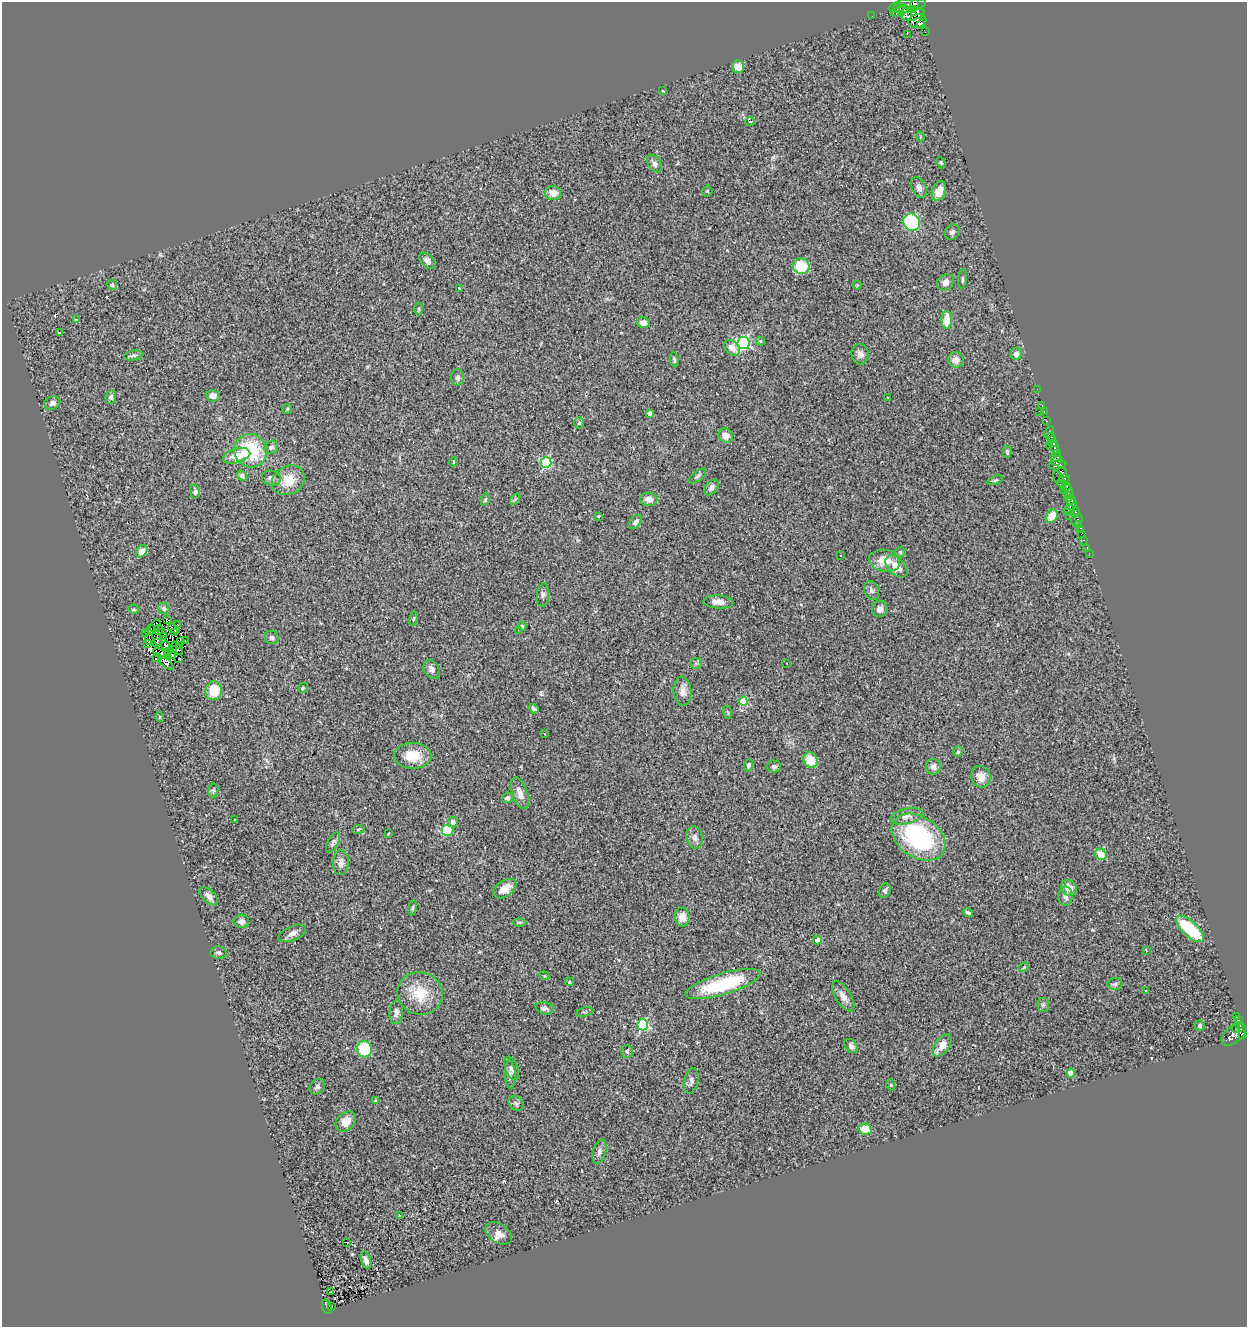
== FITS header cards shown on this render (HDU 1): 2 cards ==
NAXIS1  =                 1245
NAXIS2  =                 1325

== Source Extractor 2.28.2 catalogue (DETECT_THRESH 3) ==
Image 1245 x 1325 px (HDU 1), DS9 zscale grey, 1 PNG px = 1 image px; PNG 1249 x 1329 px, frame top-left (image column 1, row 1325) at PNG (2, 2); each listed source drawn as its Kron ellipse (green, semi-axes under 4 px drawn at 4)
Background 0.744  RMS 0.11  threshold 0.331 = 3 sigma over >= 5 px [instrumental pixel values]
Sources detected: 241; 4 with non-positive FLUX_AUTO (blend fragments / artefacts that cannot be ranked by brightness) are neither listed nor drawn; the other 237 listed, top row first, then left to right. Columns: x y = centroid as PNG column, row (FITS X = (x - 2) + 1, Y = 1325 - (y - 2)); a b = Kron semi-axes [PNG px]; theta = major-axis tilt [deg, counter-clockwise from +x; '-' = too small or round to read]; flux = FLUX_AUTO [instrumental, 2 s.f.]
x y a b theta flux
915 4 4 3 - 290
907 6 19 6 10 770
899 8 6 3 12 200
914 9 3 2 - 260
899 12 8 4 17 310
905 13 8 5 -67 370
913 15 11 5 19 540
872 16 2 2 - 8
917 21 9 7 17 850
921 24 4 4 - 340
925 32 3 2 - 11
907 34 2 2 - 760
738 67 6 6 - 71
663 91 3 2 - 5.2
750 121 5 2 - 5.2
921 137 5 3 - 6.7
941 163 6 4 -67 10
655 164 10 6 -55 29
919 187 11 7 -65 32
707 191 5 5 - 9.1
939 191 10 6 69 88
553 193 8 7 - 64
912 222 9 8 - 490
952 232 8 7 - 24
427 261 10 6 -46 28
801 266 8 8 - 230
962 279 9 3 87 11
945 282 9 7 46 45
112 285 5 4 - 21
857 285 4 4 - 6.3
459 288 3 2 - 5.8
419 309 6 4 89 11
77 320 3 3 - 28
947 320 9 5 -89 130
643 323 6 5 - 49
60 333 3 3 - 11
760 341 4 4 - 9.1
743 343 6 6 - 1100
732 348 9 6 -45 68
860 354 10 8 -84 34
1016 354 6 6 - 41
133 355 9 5 11 17
674 360 7 4 -83 13
956 360 7 7 - 46
457 377 8 6 88 23
1037 389 2 2 - 9.7
213 396 7 6 - 37
111 397 7 5 84 17
888 397 3 2 - 4.6
52 403 8 6 22 31
1042 406 3 2 - 18
287 409 5 4 - 9.6
1039 411 3 2 - 47
1044 412 3 3 - 26
650 413 4 4 - 27
1047 421 4 3 - 30
579 423 6 5 - 13
1049 432 6 3 59 120
726 435 7 7 - 67
1051 437 5 4 - 290
1053 443 5 2 - 7.9
1049 446 3 2 - 13
271 447 7 6 - 19
1055 448 6 3 -68 430
251 451 17 16 - 400
1007 452 6 4 -89 11
1057 454 2 2 - 8.4
237 456 14 7 16 100
1056 457 5 3 - 120
1057 461 5 3 - 110
453 462 5 3 - 6.2
546 463 5 5 - 620
1057 465 9 3 8 160
1062 472 6 4 -50 200
242 476 5 4 - 20
698 476 10 5 38 17
271 478 9 7 -15 26
1058 479 9 3 -67 89
1064 479 6 3 16 56
288 480 17 14 29 150
995 480 8 4 22 12
1062 484 4 2 - 42
1066 486 5 3 - 180
711 487 9 6 49 30
1064 491 4 3 - 50
195 492 7 5 -81 24
1069 492 8 3 -75 150
1068 497 5 2 - 210
485 499 6 4 70 9.6
515 499 6 3 54 9.6
649 499 8 6 -11 47
1071 500 4 4 - 410
1072 505 6 3 47 180
1069 510 6 3 27 33
1075 512 5 3 - 100
599 516 3 3 - 14
1052 516 7 5 60 120
1070 516 3 2 - 7.8
1077 520 6 5 - 260
635 522 8 5 52 24
1078 524 4 3 - 67
1081 529 3 2 - 14
1082 534 3 2 - 11
1083 540 2 2 - 4.2
1087 549 3 3 - 30
142 551 7 5 51 55
900 552 5 5 - 11
1089 553 2 2 - 8
841 555 3 3 - 29
885 561 16 11 -12 110
896 566 13 8 -44 81
872 591 10 7 -67 21
543 595 12 6 84 22
718 602 15 6 -4 50
164 608 6 5 - 24
134 609 5 4 - 8.4
880 609 8 8 - 32
414 619 7 3 80 9.1
168 620 3 3 - 9.1
155 625 7 2 53 9.8
178 625 3 2 - 7.1
522 626 4 3 - 10
174 628 6 3 -32 12
150 630 6 2 52 10
159 630 5 2 - 5.8
518 630 2 2 - 10
162 632 3 2 - 7.9
175 632 3 2 - 5.7
146 633 2 2 - 9.6
164 636 3 2 - 5.3
157 638 7 3 -71 21
272 638 7 6 - 22
149 639 6 3 89 8.8
185 640 3 2 - 1100
180 641 4 2 - 4.9
157 643 3 3 - 14
148 644 3 2 - 5.1
180 645 4 2 - 8.5
166 646 4 2 - 16
177 648 7 3 -54 8.4
173 649 4 2 - 7
169 651 4 2 - 0.98
160 654 7 3 -35 7.1
167 655 3 2 - 6.8
172 655 3 2 - 3.6
157 658 4 2 - 7.6
179 659 2 2 - 3.6
166 663 9 4 -38 11
696 663 6 5 - 14
787 663 2 2 - 5.4
432 669 10 7 -61 31
303 688 5 4 - 9.9
214 691 9 8 - 170
682 691 14 9 -85 52
743 701 4 4 - 210
534 709 5 4 - 14
728 712 7 3 -71 8
159 717 5 3 - 6.1
544 734 3 3 - 5.5
958 752 5 4 - 10
413 756 19 13 -1 150
810 760 8 6 -56 140
748 765 6 4 70 13
774 766 7 6 - 17
933 767 8 7 - 37
981 777 11 9 -65 77
213 790 7 5 83 13
520 793 16 7 -71 56
508 798 5 5 - 19
907 816 17 7 12 51
234 820 3 2 - 4.9
453 822 5 5 - 37
358 829 6 3 9 7.9
447 830 6 5 - 270
388 834 4 3 - 5.4
695 837 11 8 -79 38
919 837 29 20 -33 910
333 842 11 5 62 21
1101 854 6 5 - 160
341 863 12 8 88 42
1069 888 8 7 - 73
505 889 13 8 35 86
885 890 7 5 66 17
209 896 11 6 -44 35
1065 896 9 7 88 33
413 908 7 3 81 11
968 912 5 3 - 14
682 917 9 7 -89 63
241 921 8 6 -1 34
519 922 7 3 -1 9.3
1190 929 17 7 -43 370
292 933 14 7 24 42
817 940 4 4 - 48
1146 950 4 2 - 11
219 953 8 6 -8 22
1024 967 5 4 - 8.2
544 976 5 4 - 10
569 982 5 4 - 8.6
723 984 39 10 17 510
1115 984 7 6 - 16
1146 990 3 2 - 9.6
420 993 23 21 -19 210
843 996 17 7 -59 51
1043 1005 7 6 - 17
545 1008 9 6 -15 26
396 1012 12 6 82 32
585 1012 8 4 11 11
1237 1016 4 3 - 54
1238 1020 4 3 - 79
643 1025 5 5 - 630
1200 1025 5 5 - 13
1239 1025 3 3 - 88
1236 1028 4 2 - 82
1234 1034 14 8 39 590
1242 1035 4 3 - 210
942 1045 12 7 53 86
851 1046 8 6 -47 29
364 1049 8 7 - 280
627 1051 6 5 - 15
512 1068 12 6 -70 28
1071 1073 4 4 - 94
510 1074 14 5 -88 30
691 1081 13 7 77 29
891 1085 5 3 - 7.4
317 1087 8 7 - 23
376 1101 3 3 - 22
516 1103 8 6 -38 17
346 1121 11 8 44 78
865 1129 6 5 - 110
599 1152 12 6 75 29
399 1216 3 2 - 5.3
498 1233 15 9 -33 59
346 1242 2 2 - 26
366 1260 9 5 -74 27
330 1292 3 2 - 8.5
332 1306 3 3 - 16
327 1307 7 4 -69 160
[4 non-positive-flux detections neither listed nor drawn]